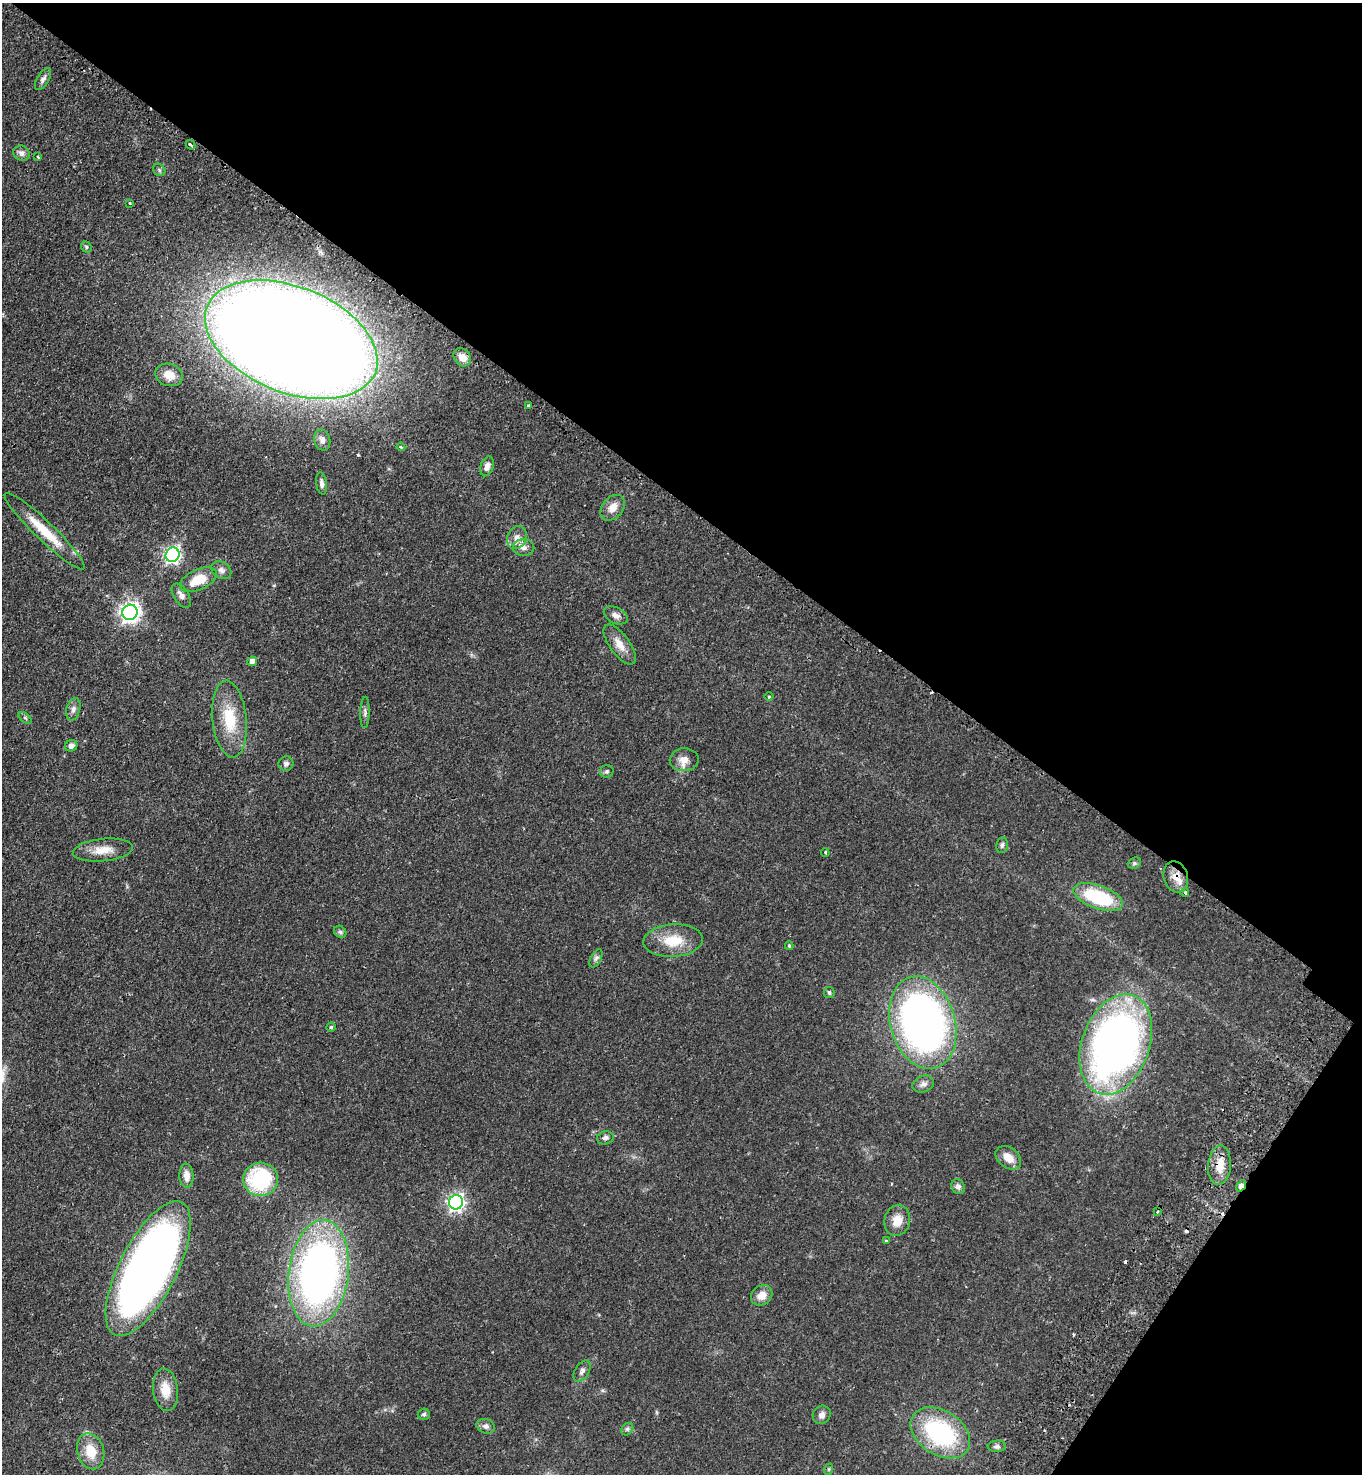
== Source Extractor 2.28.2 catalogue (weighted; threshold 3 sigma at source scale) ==
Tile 8 of 4 x 4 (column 4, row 2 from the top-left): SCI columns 4439-5798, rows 2996-4467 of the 6019 x 5989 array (HDU 1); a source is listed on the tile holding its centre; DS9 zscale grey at full resolution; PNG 1364 x 1476 px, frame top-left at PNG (2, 3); each listed source drawn as its Kron ellipse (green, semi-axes under 4 px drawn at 4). Shown black and unused: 38% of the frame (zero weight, under 2 of 3 exposures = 4% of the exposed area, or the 3 px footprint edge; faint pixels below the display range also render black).
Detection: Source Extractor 2.28.2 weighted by HDU 2 'WHT'; one run over the whole footprint, this tile lists its part. Background 0.0484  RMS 0.0055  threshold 0.0247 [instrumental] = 3 sigma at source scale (4.5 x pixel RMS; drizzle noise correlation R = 1.50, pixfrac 1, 0.05/0.05 arcsec/px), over >= 5 px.
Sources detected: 79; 3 cosmic-ray / hot-pixel residue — neither listed nor drawn; the other 76 listed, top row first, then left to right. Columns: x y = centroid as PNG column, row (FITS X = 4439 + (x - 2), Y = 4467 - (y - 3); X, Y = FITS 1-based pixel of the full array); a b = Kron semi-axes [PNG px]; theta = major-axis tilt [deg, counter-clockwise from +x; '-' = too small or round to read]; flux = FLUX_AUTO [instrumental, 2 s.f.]
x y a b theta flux
43 79 12 6 58 2.1
190 145 5 3 - 1.5
22 153 8 7 - 2.5
38 157 3 3 - 1.2
159 170 7 5 -48 1
129 203 3 2 - 0.82
86 247 6 5 - 0.8
291 340 90 53 -22 1900
462 357 10 8 -53 4.6
169 375 14 11 -18 6.2
528 406 3 3 - 1.1
322 440 10 8 -76 2.7
401 447 4 3 - 0.56
487 466 10 6 73 2.5
322 483 11 5 -81 2
613 508 14 10 50 5
45 531 54 9 -43 17
517 538 12 9 66 3.8
524 547 10 8 0 2.9
172 555 7 6 - 160
221 570 10 8 -33 2.3
198 580 19 10 24 13
181 596 14 7 -57 3
130 612 8 7 - 280
616 615 13 8 -27 2.8
620 644 23 10 -54 6.2
252 661 5 4 - 2.7
769 697 4 3 - 0.47
73 709 11 7 74 2.3
365 712 15 4 88 1.6
25 718 7 4 -37 0.84
229 719 38 17 -84 21
71 746 6 5 - 2.3
684 760 14 11 5 4.9
286 764 7 7 - 1.8
607 771 7 6 - 1
1002 845 8 5 80 1.4
103 850 30 11 6 8.2
825 853 4 3 - 0.74
1134 863 7 5 22 1
1176 877 16 12 -74 6.3
1185 893 4 4 - 1.3
1098 897 26 11 -20 37
340 932 7 5 -45 1
673 941 30 16 4 15
789 946 4 4 - 1
596 958 10 5 62 1.6
829 993 5 5 - 1.1
923 1023 47 32 -74 290
331 1027 4 4 - 0.67
1116 1044 52 34 70 340
923 1084 11 8 20 2.5
605 1138 8 6 15 1.7
1008 1158 14 10 -38 6
1219 1165 19 11 85 8.5
186 1176 12 7 -86 4.3
261 1179 17 17 - 48
958 1186 8 6 -62 1.9
1241 1186 6 4 54 4.5
456 1202 7 7 - 180
1158 1212 4 3 - 0.62
897 1220 16 12 75 6.9
886 1241 4 3 - 0.55
148 1269 74 28 63 400
319 1273 53 30 83 270
762 1295 11 9 37 5.4
582 1371 11 7 57 2
165 1390 21 12 -83 8.5
424 1414 6 5 - 0.96
822 1415 9 8 - 2.4
486 1426 9 7 -17 2.2
627 1429 7 5 47 1.1
940 1433 32 22 -33 62
997 1446 9 5 3 1.5
91 1451 18 13 -73 11
829 1469 6 3 72 0.62
Overlapping masked pixels (flux is a lower limit): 5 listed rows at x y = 291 340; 1176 877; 1219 1165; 1241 1186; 940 1433